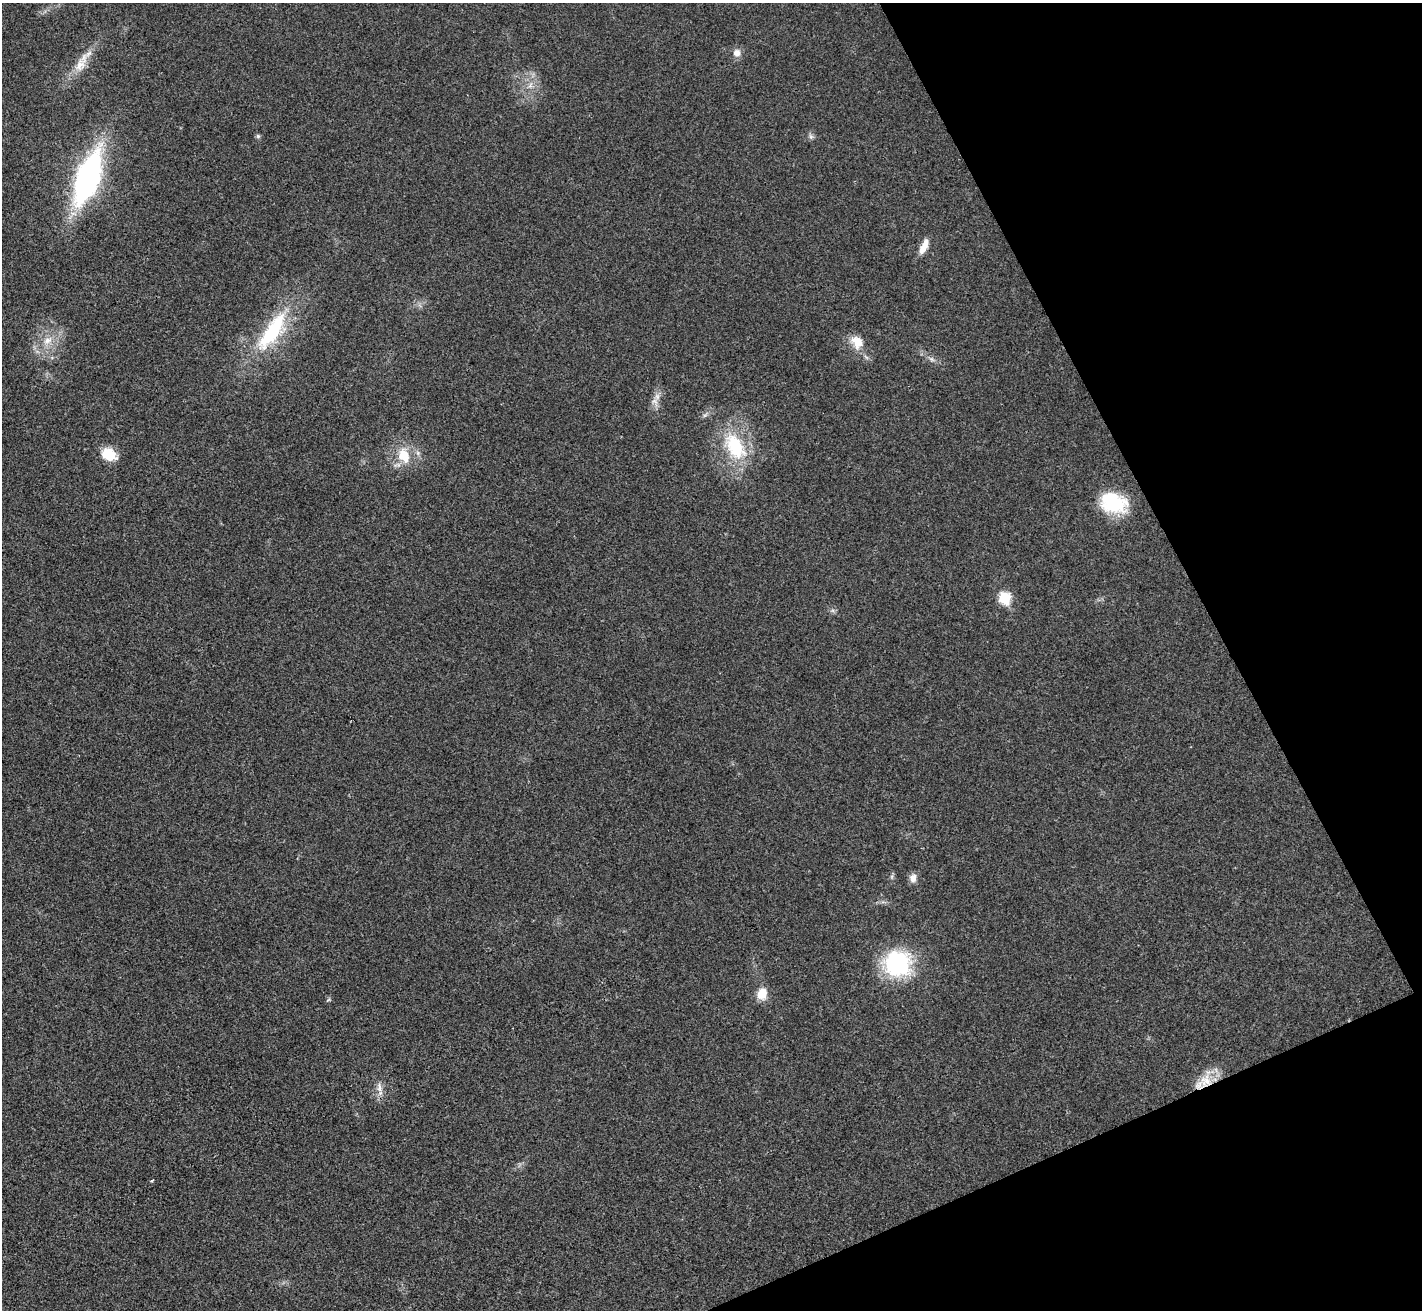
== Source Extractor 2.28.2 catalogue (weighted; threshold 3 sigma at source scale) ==
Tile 12 of 4 x 4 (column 4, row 3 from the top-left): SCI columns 4268-5687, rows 1598-2905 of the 5689 x 5677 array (HDU 1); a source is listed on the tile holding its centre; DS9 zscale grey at full resolution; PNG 1424 x 1312 px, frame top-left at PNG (2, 3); no overlay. Shown black and unused: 21% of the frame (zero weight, under 3 of 4 exposures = <1% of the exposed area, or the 3 px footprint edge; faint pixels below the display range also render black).
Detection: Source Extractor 2.28.2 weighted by HDU 2 'WHT'; one run over the whole footprint, this tile lists its part. Background 0.0208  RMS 0.0055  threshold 0.0248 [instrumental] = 3 sigma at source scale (4.5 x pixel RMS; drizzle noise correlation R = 1.50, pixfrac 1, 0.05/0.05 arcsec/px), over >= 5 px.
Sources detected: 25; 1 inside a brighter listed object's ellipse — not listed separately; the other 24 listed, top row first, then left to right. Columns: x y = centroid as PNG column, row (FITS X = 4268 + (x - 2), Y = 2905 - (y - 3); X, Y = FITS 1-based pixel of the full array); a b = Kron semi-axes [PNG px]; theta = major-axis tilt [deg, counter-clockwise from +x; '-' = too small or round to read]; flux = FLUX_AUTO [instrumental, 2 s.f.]
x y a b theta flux
737 53 9 9 - 4.1
80 65 22 13 65 9
530 85 11 3 61 1.7
258 136 6 5 - 1
811 136 8 6 -69 1.5
88 177 38 16 70 170
924 246 20 8 65 5.8
272 331 60 21 55 48
47 341 15 10 35 7.6
857 342 20 15 -52 9.1
931 359 9 6 -27 1.9
657 396 12 8 68 4
735 446 42 24 -59 36
109 454 17 13 -29 12
404 456 12 9 -71 15
1113 503 30 20 -15 33
1004 598 7 6 - 39
913 878 11 8 -89 3.4
897 963 30 27 -5 54
762 994 14 11 77 8.5
328 1000 6 4 19 0.74
1206 1081 32 16 68 14
379 1087 15 6 89 3.6
152 1180 3 2 - 0.74
Overlapping masked pixels (flux is a lower limit): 1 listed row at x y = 1206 1081